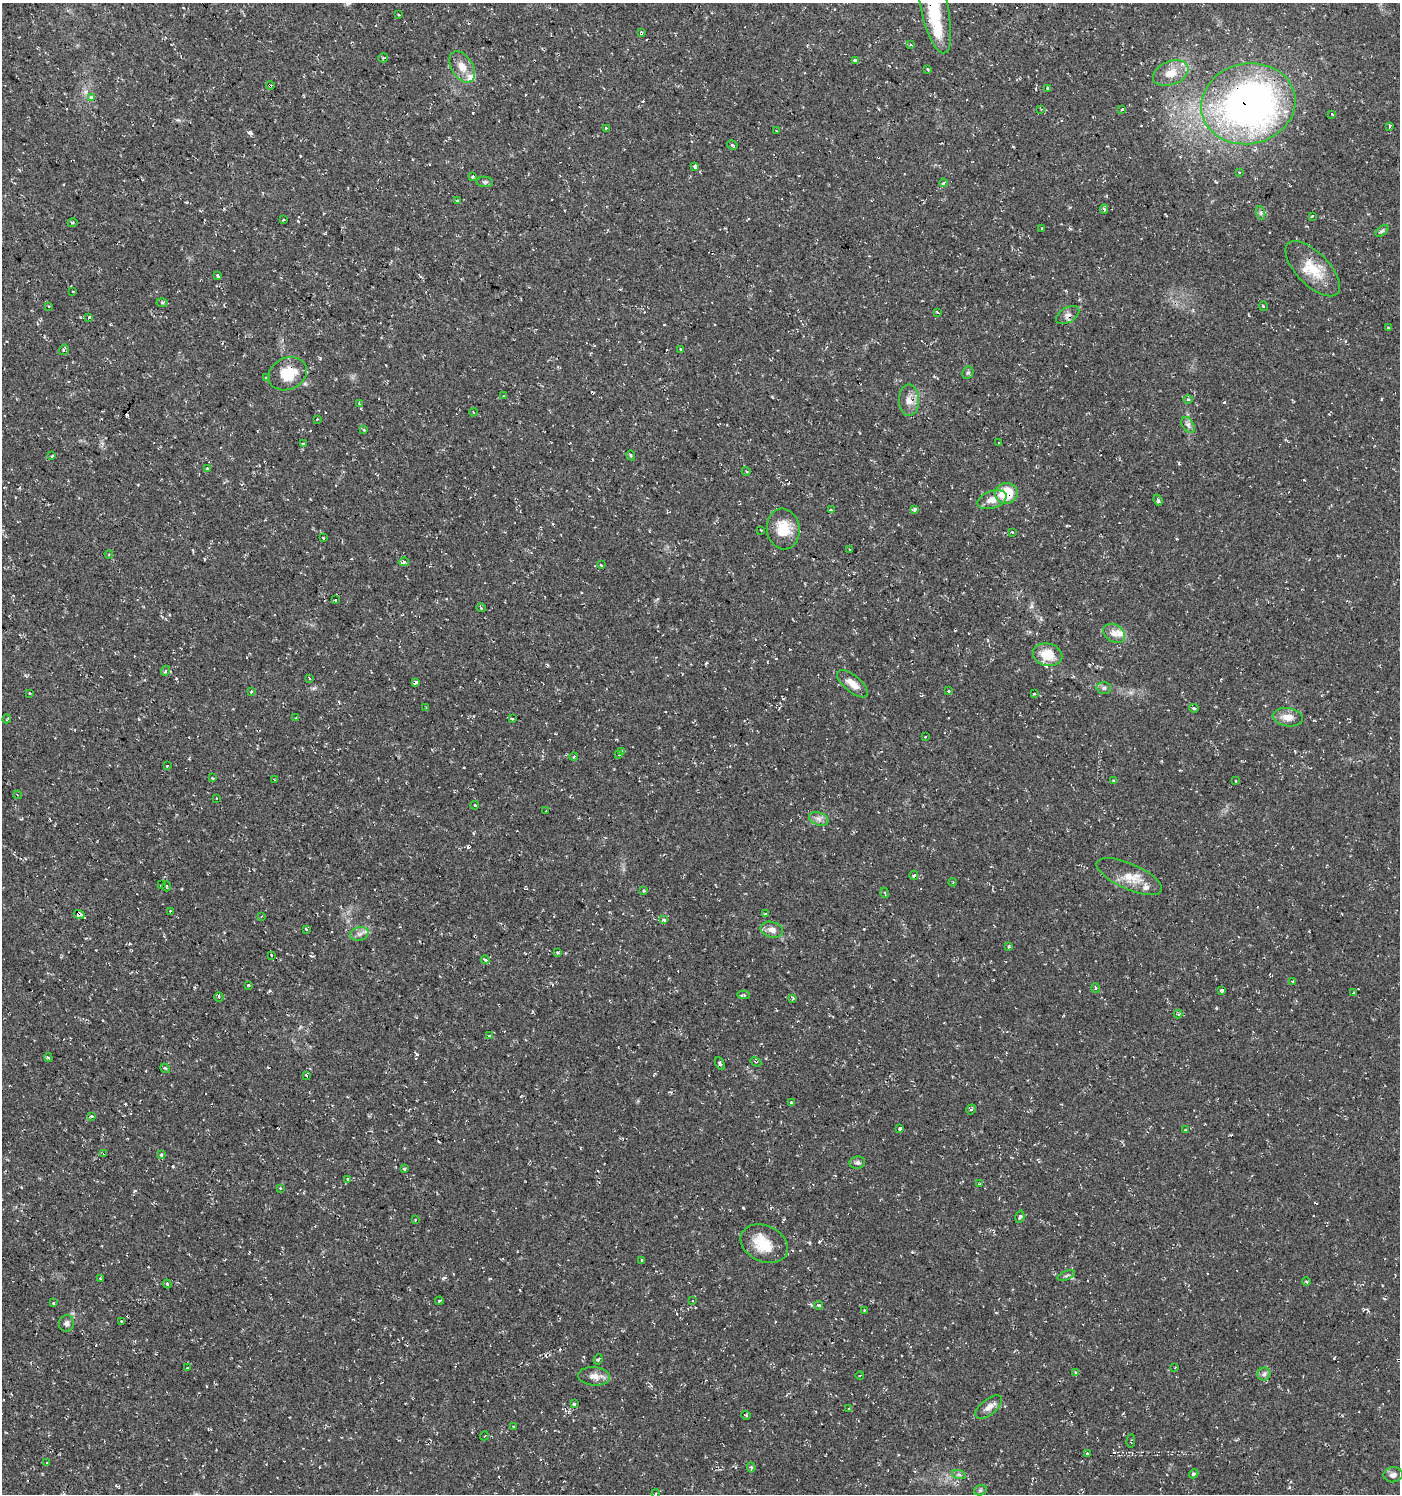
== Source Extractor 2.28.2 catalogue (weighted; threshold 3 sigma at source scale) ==
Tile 11 of 4 x 4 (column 3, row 3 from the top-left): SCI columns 3037-4434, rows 1493-2984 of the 6010 x 5973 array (HDU 1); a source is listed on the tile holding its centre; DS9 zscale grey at full resolution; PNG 1402 x 1496 px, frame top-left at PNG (2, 3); each listed source drawn as its Kron ellipse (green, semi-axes under 4 px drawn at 4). Shown black and unused: <1% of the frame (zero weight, under 2 of 3 exposures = <1% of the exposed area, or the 3 px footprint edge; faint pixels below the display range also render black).
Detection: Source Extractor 2.28.2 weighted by HDU 2 'WHT'; one run over the whole footprint, this tile lists its part. Background 0.0375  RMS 0.004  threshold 0.018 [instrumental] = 3 sigma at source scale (4.5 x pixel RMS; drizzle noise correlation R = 1.50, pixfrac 1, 0.0396/0.0396 arcsec/px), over >= 5 px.
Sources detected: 236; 40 cosmic-ray / hot-pixel residue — neither listed nor drawn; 5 inside a brighter listed object's ellipse — not listed separately; the other 191 listed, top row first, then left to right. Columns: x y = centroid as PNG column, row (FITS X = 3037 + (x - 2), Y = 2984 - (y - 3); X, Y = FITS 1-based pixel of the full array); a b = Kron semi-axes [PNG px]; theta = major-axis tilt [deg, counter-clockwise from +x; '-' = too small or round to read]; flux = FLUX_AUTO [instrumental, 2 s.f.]
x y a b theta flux
934 8 46 13 -77 24
399 15 3 3 - 0.65
641 33 4 3 - 1.3
911 45 4 3 - 0.46
383 58 5 4 - 0.49
855 60 4 3 - 2.9
462 67 17 10 -58 4.6
928 69 3 2 - 0.37
1171 73 19 11 22 6.3
270 86 4 2 - 0.41
1048 88 3 3 - 1
91 98 4 3 - 3.4
1248 104 47 40 12 200
1041 109 3 3 - 0.49
1122 109 3 3 - 1.7
1332 114 3 3 - 1.3
1390 126 4 3 - 1.6
606 128 3 3 - 1.1
776 131 3 2 - 0.42
732 145 5 3 - 0.45
695 167 4 3 - 4.7
1239 173 3 3 - 1.4
473 177 3 3 - 1.8
485 182 8 5 -3 0.81
944 183 4 3 - 2.7
457 200 4 3 - 1.8
1104 209 5 4 - 0.69
1261 213 7 4 -73 0.87
1312 216 3 2 - 0.44
283 220 2 2 - 0.38
73 223 5 3 - 0.51
1042 228 3 3 - 0.88
1382 231 7 4 37 0.73
1313 269 35 16 -45 11
218 276 4 3 - 2.5
73 291 3 2 - 0.71
162 302 5 3 - 0.55
1263 306 5 3 - 0.44
49 307 3 3 - 0.53
937 312 3 2 - 0.92
1068 315 13 7 31 1.9
89 317 3 3 - 1
1388 327 3 3 - 0.44
64 350 5 4 - 0.9
680 350 3 3 - 2.1
968 373 7 5 66 0.65
288 374 20 15 26 12
266 378 4 3 - 0.81
504 396 3 3 - 0.71
1188 399 5 3 - 0.42
909 400 16 10 -89 3.7
359 404 4 3 - 0.62
473 412 4 3 - 0.33
317 419 3 2 - 0.44
1188 425 9 5 -59 1.4
364 430 3 3 - 1.1
999 443 3 3 - 0.62
303 444 3 3 - 1.7
631 455 5 4 - 0.5
52 456 3 3 - 4.4
207 468 3 3 - 1
746 471 4 3 - 0.38
1006 493 11 10 - 14
992 500 15 8 19 3.8
1158 500 5 3 - 0.73
915 509 4 3 - 2.6
831 510 3 3 - 0.45
783 529 20 16 -82 9
761 530 3 2 - 0.32
1012 532 3 2 - 0.8
323 538 3 3 - 0.76
850 550 4 2 - 0.28
109 554 4 3 - 0.36
404 562 5 3 - 1.5
601 565 3 3 - 1.4
335 600 3 3 - 0.91
481 608 5 3 - 0.41
1114 633 12 8 -34 2.8
1047 655 15 11 -13 7.8
165 671 5 3 - 0.41
309 678 3 2 - 0.28
416 682 3 3 - 1.2
852 684 19 8 -40 4.1
1104 688 7 6 - 0.99
251 691 3 3 - 0.43
949 691 3 3 - 1
29 693 3 2 - 0.42
1034 694 2 2 - 0.4
426 708 3 2 - 0.44
1194 708 5 4 - 0.59
296 717 3 2 - 0.27
1288 717 15 9 -8 3.7
7 719 4 2 - 0.32
512 719 3 3 - 0.4
925 737 3 2 - 0.27
622 752 3 3 - 1.8
619 754 4 3 - 1.9
574 756 4 3 - 0.41
167 766 3 3 - 1.2
212 778 3 2 - 0.4
274 780 4 3 - 0.34
1114 781 3 3 - 2
1236 781 3 2 - 0.31
17 795 4 3 - 0.42
217 799 3 3 - 0.73
475 805 4 3 - 0.33
546 811 3 3 - 1.2
819 819 10 6 -18 1.7
914 875 4 3 - 0.7
1129 877 35 13 -24 7.4
953 882 4 3 - 0.3
161 885 2 2 - 0.36
166 886 5 2 - 0.39
644 891 3 2 - 0.51
885 893 5 3 - 0.38
170 911 3 2 - 0.56
766 913 3 3 - 1.3
79 914 5 3 - 18
261 917 4 2 - 0.33
664 920 3 3 - 1.8
306 929 3 3 - 1.3
772 930 11 7 -15 2.4
359 934 9 6 14 1.8
1008 947 4 2 - 0.37
557 952 3 3 - 1.1
271 955 3 2 - 0.84
485 960 4 3 - 2.3
1292 982 3 3 - 2.7
248 985 3 3 - 1.9
1095 988 5 3 - 0.4
1222 991 4 3 - 1.8
1353 993 3 2 - 0.41
743 995 6 3 -2 0.48
219 997 5 4 - 0.53
793 998 3 3 - 0.53
1178 1014 4 4 - 0.56
489 1036 4 3 - 3.2
48 1057 4 3 - 0.51
756 1062 6 3 -28 0.5
720 1064 7 4 -65 0.74
165 1068 5 4 - 0.5
306 1076 3 3 - 2
791 1103 3 3 - 0.61
971 1109 5 4 - 0.77
91 1116 3 3 - 1.5
900 1128 4 3 - 2.5
1185 1130 3 3 - 0.37
104 1153 4 3 - 0.95
161 1155 3 3 - 0.97
857 1163 8 6 9 1
404 1169 3 3 - 0.58
348 1179 4 3 - 0.58
979 1184 4 2 - 0.34
280 1188 3 3 - 0.42
1020 1217 6 4 73 0.81
415 1220 2 2 - 0.36
764 1244 25 18 -25 11
642 1260 3 3 - 0.74
1066 1275 9 3 22 0.68
100 1278 3 2 - 0.58
1306 1281 4 3 - 0.53
167 1284 4 3 - 0.49
439 1301 4 2 - 0.45
692 1301 3 3 - 0.46
54 1303 3 3 - 1.4
819 1305 4 3 - 4.8
864 1310 2 2 - 0.31
121 1321 3 2 - 0.55
66 1323 8 7 - 1.4
598 1359 5 3 - 0.5
188 1368 4 2 - 0.53
1175 1368 3 3 - 0.98
1076 1372 3 3 - 0.48
1264 1374 6 6 - 1
860 1375 4 3 - 0.37
594 1376 16 9 -5 3.3
574 1404 4 3 - 1.3
989 1407 16 7 39 2.6
848 1409 3 3 - 0.79
746 1415 5 3 - 0.4
513 1427 4 3 - 0.45
484 1436 4 3 - 0.31
1131 1441 7 2 86 0.38
1087 1453 3 3 - 2.4
47 1462 3 2 - 0.52
751 1467 5 4 - 0.68
1194 1474 5 3 - 0.76
959 1475 7 4 -19 0.81
1393 1475 9 7 6 1.6
980 1490 6 5 - 0.74
656 1494 4 3 - 0.5
Overlapping masked pixels (flux is a lower limit): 10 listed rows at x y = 934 8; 641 33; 270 86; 91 98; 1248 104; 1068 315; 288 374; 1006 493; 79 914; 104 1153
Isophote crosses this tile's border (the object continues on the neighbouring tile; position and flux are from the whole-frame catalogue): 2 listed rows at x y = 934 8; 656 1494
Unlisted compact peaks at least as high as the median listed source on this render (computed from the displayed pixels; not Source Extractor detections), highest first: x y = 250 133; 444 1278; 173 1166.